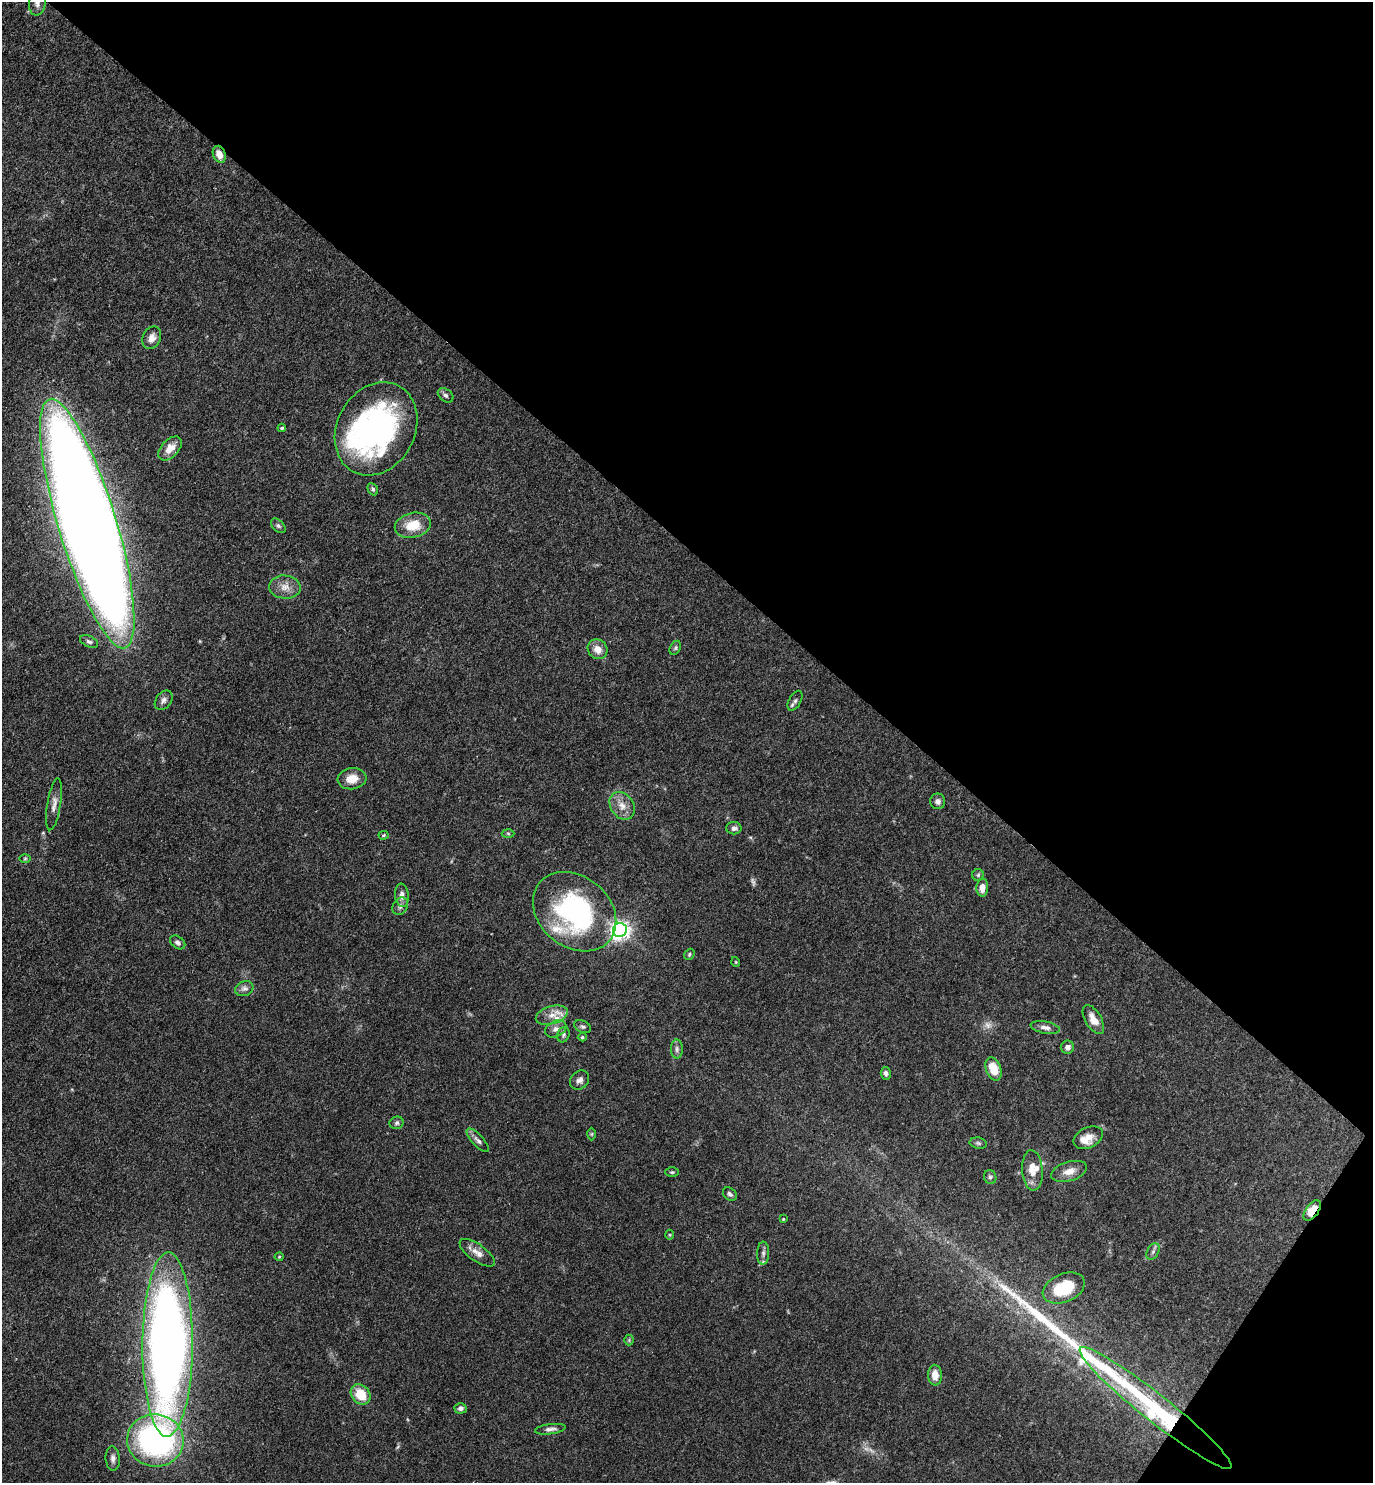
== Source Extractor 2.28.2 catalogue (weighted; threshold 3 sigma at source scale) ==
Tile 8 of 4 x 4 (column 4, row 2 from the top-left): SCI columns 4265-5635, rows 2962-4442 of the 5929 x 5923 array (HDU 1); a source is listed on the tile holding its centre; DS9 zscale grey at full resolution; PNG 1375 x 1485 px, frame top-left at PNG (2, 2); each listed source drawn as its Kron ellipse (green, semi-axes under 4 px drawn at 4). Shown black and unused: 39% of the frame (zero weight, under 3 of 4 exposures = <1% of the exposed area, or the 3 px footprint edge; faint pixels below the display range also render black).
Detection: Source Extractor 2.28.2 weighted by HDU 2 'WHT'; one run over the whole footprint, this tile lists its part. Background 0.119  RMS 0.0043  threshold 0.0195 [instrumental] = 3 sigma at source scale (4.5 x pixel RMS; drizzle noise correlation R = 1.50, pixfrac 1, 0.05/0.05 arcsec/px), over >= 5 px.
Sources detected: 84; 3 too faint to see at this stretch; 1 inside a brighter object's white glare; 1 long thin detection or spike segment (spike, bleed or trail) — neither listed nor drawn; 5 inside a brighter listed object's ellipse — not listed separately; the other 74 listed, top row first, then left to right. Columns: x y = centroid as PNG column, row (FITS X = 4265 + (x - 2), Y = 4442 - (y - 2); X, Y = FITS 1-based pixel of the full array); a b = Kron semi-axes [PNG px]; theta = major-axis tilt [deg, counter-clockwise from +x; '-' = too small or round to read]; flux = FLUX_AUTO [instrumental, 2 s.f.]
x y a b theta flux
37 3 12 8 81 2.5
219 154 8 6 -69 4.2
152 338 12 9 66 2.8
446 395 9 6 -39 1.3
282 428 4 3 - 0.57
376 429 49 39 61 110
170 448 14 8 46 4.9
373 489 6 5 - 0.83
87 524 130 29 -73 1500
413 525 18 12 13 10
278 526 9 5 -45 1
285 587 16 11 -4 4.4
89 641 9 5 -25 1.2
675 648 7 5 61 0.85
598 649 10 9 - 4.1
164 700 11 7 53 1.7
795 701 11 6 61 1.3
352 779 14 10 7 5.5
938 801 8 7 - 1.7
54 804 26 6 81 3.1
622 806 15 11 -55 4.6
734 828 7 6 - 1.5
508 833 6 4 -2 0.59
384 835 5 4 - 0.5
25 858 6 4 1 0.57
978 875 6 6 - 0.79
982 888 9 6 87 3.8
402 895 11 7 -84 2.4
400 906 9 7 59 1.5
575 912 45 35 -39 76
620 930 7 7 - 220
178 942 8 6 -38 1.3
689 954 6 4 52 0.65
736 962 5 3 - 0.34
244 989 9 7 22 1.8
552 1015 16 9 16 4.2
1093 1019 16 8 -60 4.5
583 1027 9 6 -27 1
1045 1027 15 6 -10 2.2
556 1029 11 8 27 2.2
563 1035 8 6 69 0.96
582 1037 4 4 - 0.62
1067 1047 7 6 - 1.7
677 1049 9 6 -90 1.4
994 1069 12 7 -69 8
886 1073 6 5 - 1.2
580 1080 10 8 45 2.1
397 1123 7 6 - 0.94
592 1134 6 4 89 0.54
1088 1138 15 10 25 3.9
478 1140 15 5 -47 1.8
978 1143 8 5 -10 0.93
1032 1170 20 10 -86 5.8
1069 1171 18 9 17 4.3
672 1172 6 4 0 0.64
990 1177 7 6 - 0.92
730 1194 7 6 - 1.2
1312 1211 12 6 54 9.9
783 1219 4 3 - 0.39
670 1235 5 3 - 0.42
1153 1252 9 5 63 1.1
477 1253 21 8 -35 3.6
763 1253 11 6 89 1.7
279 1257 4 4 - 0.41
1064 1288 22 14 23 18
629 1340 5 5 - 0.56
168 1345 92 25 90 400
935 1375 10 7 -88 4.3
361 1394 11 9 -49 9.4
461 1408 6 5 - 1.1
1155 1408 96 14 -38 84
550 1429 15 5 7 1.7
155 1440 28 26 -7 110
113 1459 12 7 -85 1.9
Overlapping masked pixels (flux is a lower limit): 4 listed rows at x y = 219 154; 575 912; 1312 1211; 1155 1408
Isophote crosses this tile's border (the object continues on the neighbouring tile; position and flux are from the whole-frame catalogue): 2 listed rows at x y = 37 3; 87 524